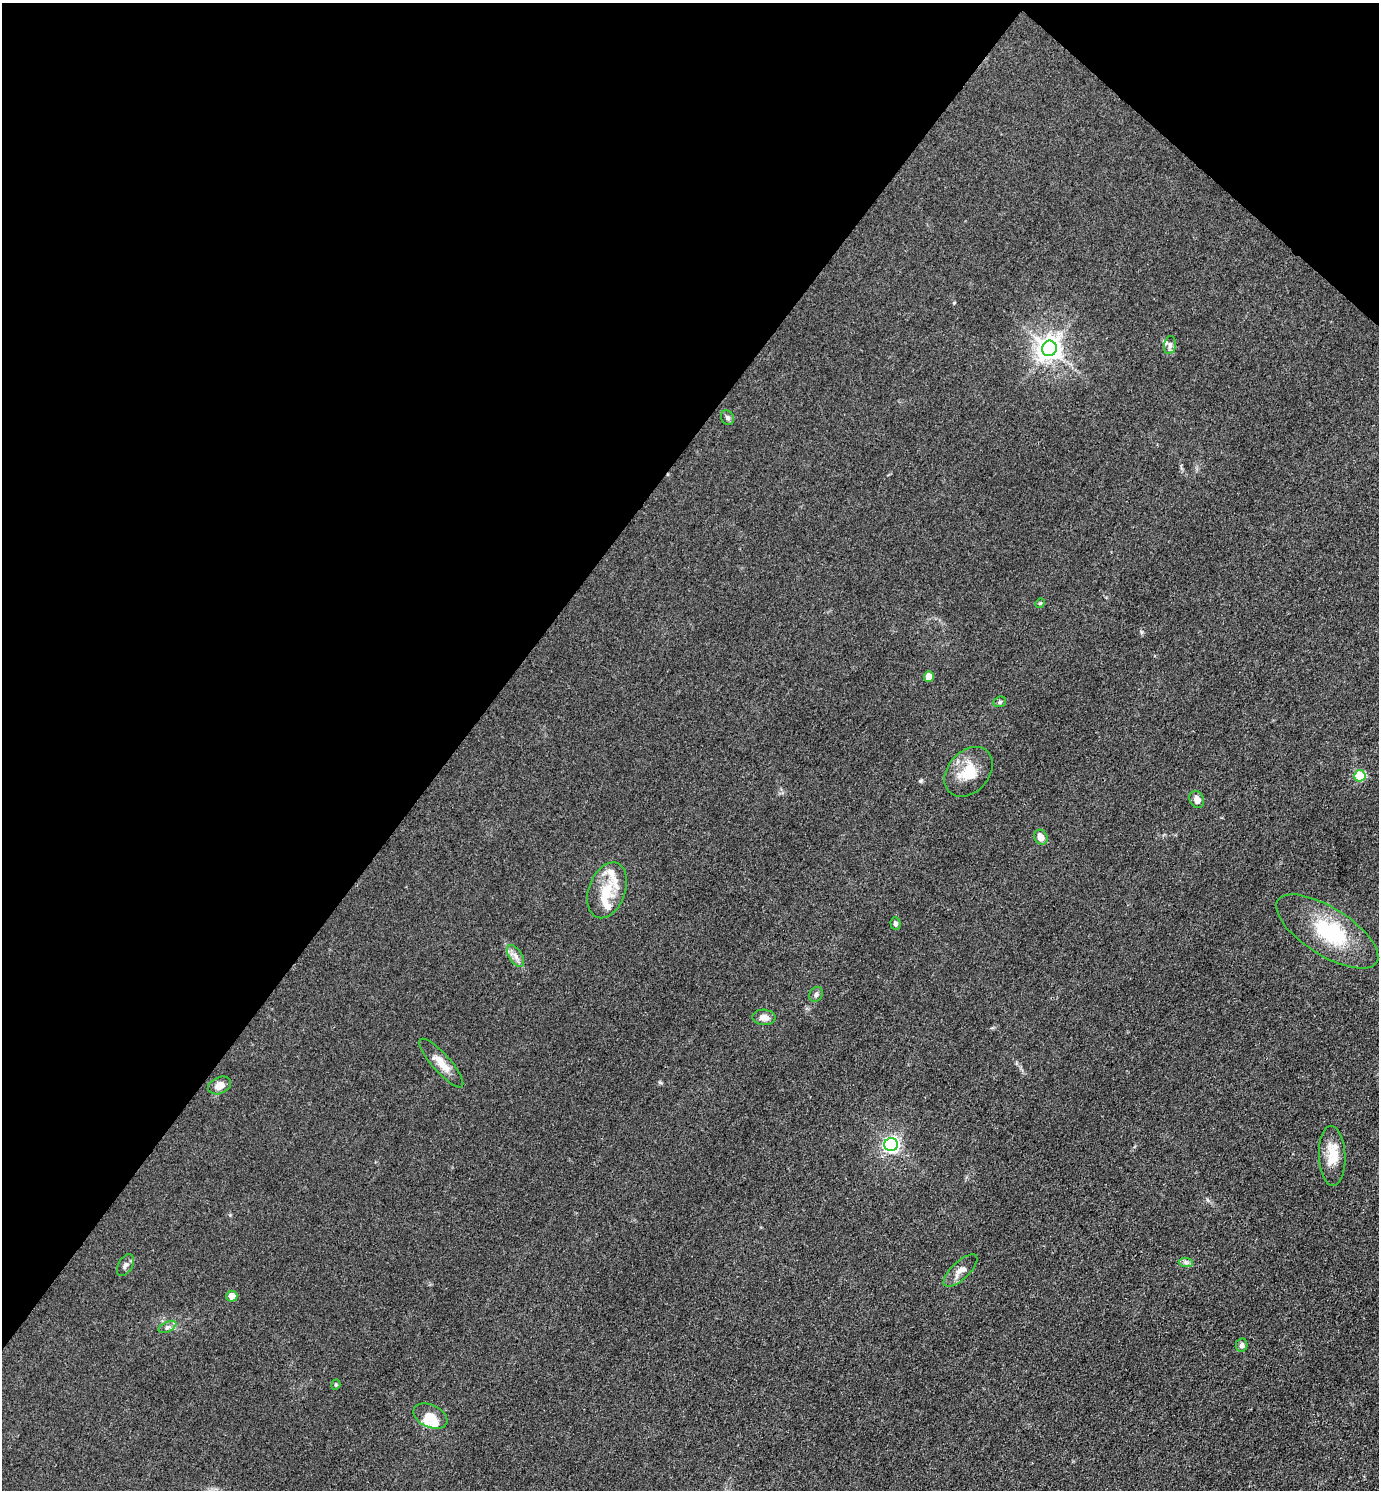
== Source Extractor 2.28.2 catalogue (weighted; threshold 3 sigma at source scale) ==
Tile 2 of 4 x 4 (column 2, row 1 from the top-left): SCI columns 1674-3050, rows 4468-5955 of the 5960 x 5956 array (HDU 1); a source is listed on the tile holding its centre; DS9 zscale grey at full resolution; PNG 1381 x 1492 px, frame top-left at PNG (2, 3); each listed source drawn as its Kron ellipse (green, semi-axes under 4 px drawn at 4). Shown black and unused: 36% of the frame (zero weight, under 3 of 4 exposures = <1% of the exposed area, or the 3 px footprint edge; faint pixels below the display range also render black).
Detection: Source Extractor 2.28.2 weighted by HDU 2 'WHT'; one run over the whole footprint, this tile lists its part. Background 0.0432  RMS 0.0051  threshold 0.0231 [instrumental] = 3 sigma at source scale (4.5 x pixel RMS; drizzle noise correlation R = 1.50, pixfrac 1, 0.05/0.05 arcsec/px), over >= 5 px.
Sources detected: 36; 1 inside a brighter object's white glare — neither listed nor drawn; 7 inside a brighter listed object's ellipse — not listed separately; the other 28 listed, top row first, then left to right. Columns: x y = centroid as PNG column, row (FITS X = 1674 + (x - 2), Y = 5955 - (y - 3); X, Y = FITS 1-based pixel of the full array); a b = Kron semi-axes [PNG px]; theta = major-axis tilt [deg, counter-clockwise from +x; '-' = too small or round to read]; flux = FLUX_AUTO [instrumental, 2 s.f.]
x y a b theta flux
1170 345 9 6 80 1.6
1049 348 8 7 - 460
727 418 7 6 - 1.4
1040 603 5 4 - 0.57
929 676 5 5 - 7.3
1000 702 6 5 - 0.95
968 772 28 20 49 14
1360 776 5 5 - 25
1197 799 9 7 -65 3.4
1041 837 8 6 -64 4.2
607 890 29 18 70 15
895 924 6 5 - 1.2
1327 931 58 24 -32 39
516 956 12 6 -57 2.7
816 994 8 6 57 1.4
764 1017 11 7 -5 3.3
441 1063 31 9 -49 6.9
220 1085 12 8 24 4.5
891 1145 7 6 - 160
1332 1156 30 13 -88 11
1186 1262 7 4 -2 1.3
125 1265 12 7 59 2
960 1271 21 9 43 4.5
232 1296 5 5 - 5.2
167 1327 9 5 27 1.5
1242 1345 7 5 77 1.8
336 1385 5 4 - 0.65
430 1416 18 11 -26 5.3